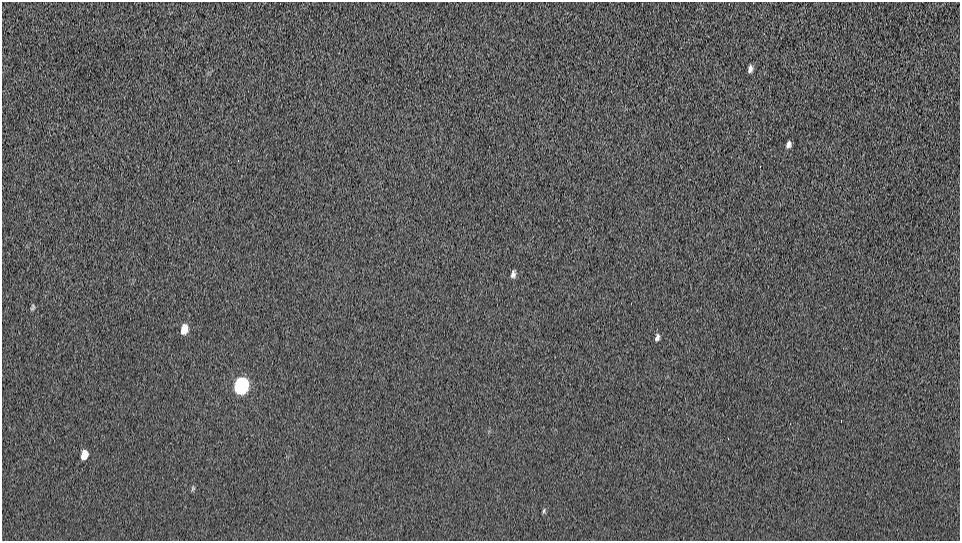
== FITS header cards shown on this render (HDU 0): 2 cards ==
NAXIS1  =                  958 / Axis length
NAXIS2  =                  539 / Axis length

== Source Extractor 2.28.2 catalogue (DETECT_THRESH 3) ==
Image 958 x 539 px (HDU 0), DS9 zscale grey, 1 PNG px = 1 image px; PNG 962 x 543 px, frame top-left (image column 1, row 539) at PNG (2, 2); no overlay
Background 266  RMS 15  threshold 44.1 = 3 sigma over >= 5 px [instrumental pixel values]
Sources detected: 11; all 11 listed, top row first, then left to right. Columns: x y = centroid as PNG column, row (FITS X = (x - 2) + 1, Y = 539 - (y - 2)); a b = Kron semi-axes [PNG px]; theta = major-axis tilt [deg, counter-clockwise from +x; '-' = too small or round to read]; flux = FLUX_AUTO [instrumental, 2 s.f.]
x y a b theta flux
750 69 7 4 79 4600
788 144 6 4 73 3900
513 274 9 5 79 3700
33 307 8 5 73 2000
184 329 9 6 75 16000
657 337 8 5 76 3600
241 386 9 7 73 640000
841 421 3 2 - 1600
84 455 8 5 74 18000
193 488 8 5 87 1800
544 511 8 4 67 1700